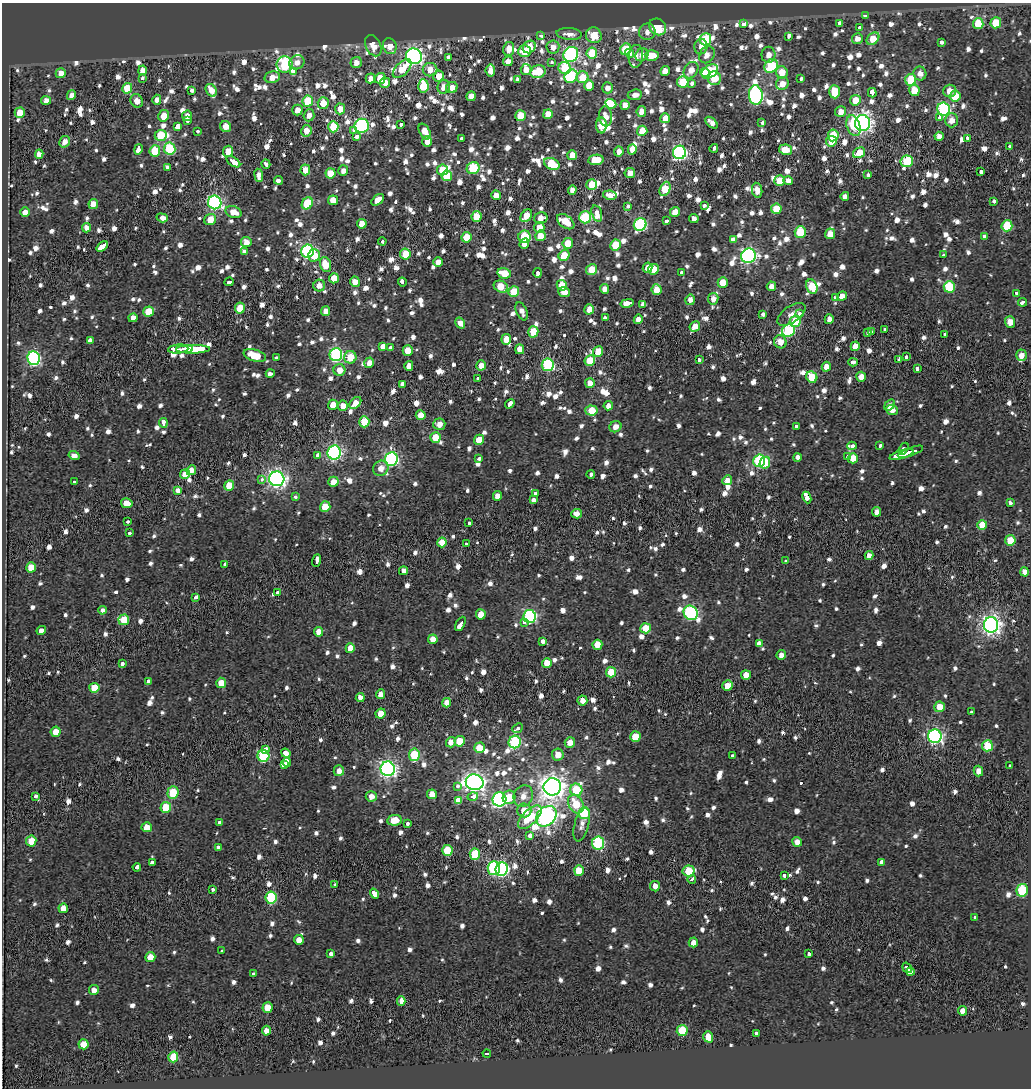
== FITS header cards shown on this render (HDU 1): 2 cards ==
NAXIS1  =                 1029
NAXIS2  =                 1086

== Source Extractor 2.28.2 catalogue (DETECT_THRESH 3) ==
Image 1029 x 1086 px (HDU 1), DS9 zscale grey, 1 PNG px = 1 image px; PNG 1033 x 1090 px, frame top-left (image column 1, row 1086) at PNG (2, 3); each listed source drawn as its Kron ellipse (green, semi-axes under 4 px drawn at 4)
Background 0.179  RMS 1.1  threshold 3.25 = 3 sigma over >= 5 px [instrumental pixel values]
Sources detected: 1549; of the 1549, the 500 brightest by FLUX_AUTO listed and drawn (1049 fainter detections omitted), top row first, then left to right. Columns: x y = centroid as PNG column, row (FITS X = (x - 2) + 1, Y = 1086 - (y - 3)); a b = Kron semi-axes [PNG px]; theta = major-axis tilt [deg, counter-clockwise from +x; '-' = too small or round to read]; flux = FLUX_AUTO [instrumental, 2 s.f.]
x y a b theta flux
865 15 4 3 - 1500
840 23 3 3 - 1100
996 23 5 5 - 2800
744 24 4 3 - 1600
978 24 5 5 - 2600
658 27 9 8 - 2900
859 27 4 3 - 750
647 32 8 8 - 530
569 34 13 6 -5 710
541 35 4 3 - 1300
594 35 8 7 - 1700
789 36 4 3 - 670
706 39 6 5 - 3600
857 39 5 5 - 670
873 39 7 5 41 1800
941 42 4 3 - 1200
373 46 11 7 -64 1100
390 46 8 6 -68 970
529 47 7 5 42 1600
553 47 6 6 - 710
701 47 7 6 - 570
509 49 7 5 79 990
626 49 6 5 - 3800
524 51 6 6 - 1400
592 53 5 5 - 2700
630 53 4 4 - 1200
571 54 8 7 - 18000
642 55 7 6 - 600
652 55 7 5 -2 1400
707 55 9 7 57 630
768 55 8 7 - 670
414 56 8 7 - 24000
636 56 11 7 83 550
448 57 3 3 - 1400
508 61 5 5 - 570
297 62 8 6 32 580
552 62 3 3 - 520
356 63 6 5 - 670
285 65 8 8 - 8000
771 66 7 6 - 5500
565 68 6 6 - 2200
402 69 12 6 46 1900
143 70 5 4 - 710
430 70 7 6 - 1100
526 70 5 5 - 820
691 70 9 6 56 890
293 71 4 3 - 1500
490 71 6 5 - 730
665 71 5 4 - 740
710 71 9 6 34 4100
538 72 8 6 19 2500
705 72 4 4 - 1600
782 72 6 6 - 1300
61 73 5 5 - 910
920 73 7 6 - 640
439 76 5 5 - 980
571 76 7 6 - 6500
272 77 8 6 13 850
582 77 6 5 - 1600
142 78 3 3 - 1300
370 78 5 4 - 500
380 78 5 5 - 1800
714 78 7 6 - 1900
801 79 4 3 - 740
517 80 3 3 - 1400
911 80 6 5 - 2500
683 82 5 5 - 2700
385 83 5 5 - 800
782 83 7 6 - 760
692 84 4 3 - 2300
589 85 5 5 - 1300
423 86 7 5 -87 3500
444 87 7 6 - 860
452 87 6 5 - 680
127 88 5 5 - 2400
607 88 5 5 - 540
211 90 7 5 -56 900
914 90 6 5 - 1600
192 91 3 3 - 1800
950 91 6 6 - 820
835 92 7 5 -88 2300
872 93 5 3 - 8900
71 95 5 4 - 540
635 95 7 5 8 530
756 95 10 7 -85 18000
471 96 5 4 - 700
955 96 5 5 - 1700
46 100 5 4 - 690
157 100 5 4 - 510
855 100 5 5 - 1500
137 101 7 6 - 680
308 101 5 5 - 4100
323 103 6 5 - 1000
611 104 6 4 -25 10000
625 105 5 5 - 660
340 109 5 5 - 960
944 109 6 6 - 11000
297 110 5 5 - 670
641 111 5 4 - 640
841 112 5 5 - 660
20 113 5 5 - 1200
548 114 5 4 - 1100
309 115 6 5 - 570
164 116 6 5 - 1300
187 116 5 5 - 500
521 116 5 5 - 2300
606 116 10 6 -82 640
665 118 5 5 - 810
939 118 3 3 - 830
187 120 4 3 - 760
952 120 7 6 - 770
712 123 7 4 -42 530
761 123 3 3 - 4200
863 123 8 7 - 37000
401 125 3 3 - 890
601 125 8 5 90 1600
226 126 6 5 - 930
362 126 7 7 - 15000
853 126 10 6 -70 2100
178 127 4 4 - 5000
333 127 5 5 - 2600
354 130 4 3 - 990
197 131 3 3 - 890
306 131 6 5 - 870
642 131 5 5 - 1500
425 132 9 5 -60 950
161 135 6 5 - 2400
833 135 6 5 - 2400
939 136 4 4 - 660
356 137 4 3 - 1500
967 138 3 3 - 880
461 139 3 3 - 820
427 141 5 4 - 690
831 141 5 5 - 1100
64 142 6 5 - 570
1009 146 4 3 - 580
714 148 4 3 - 1100
138 149 5 3 - 4100
170 149 6 6 - 4800
632 149 5 4 - 970
786 150 7 5 -11 1500
155 151 5 5 - 3600
228 151 6 5 - 1300
619 151 5 4 - 600
679 152 7 6 - 18000
859 153 6 5 - 1900
39 154 4 4 - 550
572 155 5 5 - 900
596 160 8 5 8 1900
907 161 6 6 - 4600
233 162 8 3 -35 4100
266 164 5 3 - 1200
552 164 8 5 -22 2800
167 167 3 3 - 1100
473 168 6 6 - 5000
305 170 5 5 - 1000
442 170 5 5 - 1800
343 171 5 5 - 530
981 171 4 3 - 2000
330 173 5 5 - 1600
630 173 5 5 - 750
868 174 3 3 - 1100
259 175 6 4 -83 600
447 176 5 5 - 2700
278 180 4 3 - 1700
780 181 5 5 - 1400
788 181 5 4 - 570
592 185 5 5 - 2000
665 189 7 5 67 2300
572 190 5 4 - 620
757 190 8 5 -79 680
496 195 5 4 - 930
610 195 7 4 -10 610
845 196 4 4 - 510
333 200 5 5 - 1000
378 200 7 4 40 740
994 201 3 3 - 1400
215 202 7 6 - 17000
307 203 6 5 - 2900
93 204 5 5 - 770
628 206 3 3 - 1400
704 206 4 3 - 890
776 209 5 5 - 2200
25 212 4 4 - 650
233 212 8 6 -20 1100
675 212 5 5 - 1400
597 213 8 5 -73 1300
526 216 7 5 53 1500
476 217 5 5 - 1500
585 217 6 6 - 6100
162 218 6 4 -19 1200
541 218 7 5 14 700
694 219 5 4 - 500
210 220 6 5 - 1300
667 221 4 3 - 920
566 222 10 6 -36 1400
362 224 5 4 - 1100
640 225 6 6 - 10000
1007 226 5 5 - 3100
86 228 5 4 - 630
539 228 5 5 - 1100
800 232 6 5 - 3900
830 234 5 5 - 870
540 236 5 5 - 1300
984 236 3 3 - 1700
466 237 5 5 - 1900
524 237 6 6 - 3600
733 239 4 4 - 840
382 241 4 3 - 580
246 242 5 5 - 650
568 243 5 5 - 1500
524 244 5 4 - 580
615 245 5 5 - 2500
102 247 6 3 37 9100
307 251 6 6 - 14000
244 252 4 3 - 2900
405 254 5 5 - 2400
314 255 6 6 - 1200
564 255 6 5 - 1600
944 255 3 3 - 540
748 256 7 7 - 22000
438 262 5 4 - 570
325 265 7 5 -73 1800
648 268 5 4 - 870
654 269 5 5 - 1800
592 270 6 5 - 1900
504 273 7 5 -12 1400
538 273 5 3 - 900
681 273 3 3 - 2200
334 278 5 5 - 1400
229 282 4 3 - 1300
355 282 5 5 - 730
402 282 4 3 - 1700
723 283 5 5 - 1400
562 285 5 5 - 1700
319 286 6 6 - 670
771 286 5 4 - 570
501 287 7 5 -29 1900
812 287 7 5 -65 2300
949 287 6 5 - 4200
605 289 5 4 - 640
657 290 5 5 - 1200
514 292 5 5 - 2400
564 292 6 5 - 810
1016 293 3 3 - 1300
842 296 5 4 - 630
835 297 3 3 - 590
713 299 6 5 - 530
690 300 5 4 - 510
1022 302 4 3 - 1200
627 303 6 3 13 4300
643 304 4 3 - 4000
240 308 5 5 - 1500
589 309 5 4 - 910
326 311 5 4 - 710
522 311 9 5 -66 510
149 312 5 5 - 2000
762 314 3 3 - 690
791 314 16 8 35 730
800 314 4 3 - 1200
133 318 4 4 - 580
605 318 3 3 - 1200
638 319 5 4 - 580
829 319 5 4 - 600
795 321 6 5 - 2200
1010 322 5 5 - 1000
460 323 6 4 -55 810
695 326 5 5 - 850
885 329 3 3 - 930
788 331 7 6 - 8400
533 332 6 5 - 2000
867 332 3 3 - 1300
871 332 3 3 - 980
945 334 4 3 - 750
506 339 5 5 - 1100
90 340 4 4 - 1500
780 342 7 6 - 760
855 346 5 4 - 750
383 347 4 3 - 11000
390 347 3 3 - 1500
178 349 10 4 5 27000
184 349 8 3 1 24000
193 349 17 4 1 43000
520 349 5 4 - 820
408 351 5 5 - 1300
598 351 5 5 - 1500
336 355 6 6 - 13000
1021 355 5 5 - 690
255 356 11 6 -16 2000
350 357 6 6 - 1900
906 357 3 3 - 880
34 358 7 6 - 15000
276 358 4 3 - 520
699 359 4 3 - 860
899 359 3 3 - 3300
590 360 5 5 - 2200
853 362 4 3 - 1600
369 363 5 5 - 590
481 365 5 5 - 760
548 365 6 6 - 9400
409 366 5 4 - 570
826 367 5 4 - 660
917 369 4 3 - 1000
339 370 6 6 - 880
270 374 4 3 - 1500
812 377 6 5 - 2200
861 377 5 5 - 950
478 379 3 3 - 1200
590 383 5 5 - 930
402 384 4 3 - 2500
355 403 7 4 47 910
510 404 5 3 - 2000
333 405 5 5 - 1100
889 405 6 4 58 510
343 406 5 5 - 780
608 406 4 4 - 520
892 410 6 5 - 700
591 411 6 5 - 2100
421 415 5 5 - 940
364 422 5 5 - 2500
163 423 5 3 - 2300
439 424 6 5 - 710
796 426 3 3 - 530
615 427 6 5 - 630
435 437 5 5 - 1900
479 440 5 5 - 1500
852 446 5 3 - 970
880 446 4 3 - 520
904 449 6 4 57 840
334 452 7 6 - 19000
910 452 13 3 20 6900
902 454 12 3 17 6900
74 456 5 4 - 520
318 456 3 3 - 10000
797 457 4 3 - 1800
847 457 3 3 - 830
853 458 5 5 - 1200
391 459 7 6 - 17000
479 459 4 3 - 910
759 461 6 6 - 9600
765 463 6 5 - 1800
381 468 8 7 - 720
191 470 5 4 - 640
185 474 5 5 - 660
591 475 4 3 - 1300
277 479 7 7 - 35000
262 480 3 3 - 920
727 480 5 4 - 590
74 482 4 3 - 820
333 482 5 5 - 1100
229 486 5 5 - 1700
178 490 4 4 - 870
535 493 3 3 - 960
497 496 5 4 - 660
296 497 3 3 - 1000
807 497 6 3 -67 4400
533 500 3 3 - 7200
127 503 6 5 - 880
1010 503 3 3 - 800
325 507 5 5 - 2200
877 512 4 4 - 500
577 514 5 4 - 710
128 521 3 3 - 620
469 523 3 3 - 1000
982 525 5 5 - 1400
130 533 3 3 - 1100
1010 540 5 5 - 1700
442 542 5 4 - 1400
466 544 3 3 - 630
869 556 5 4 - 550
317 560 6 3 71 3700
786 561 3 3 - 1100
225 564 3 3 - 690
31 567 5 5 - 1500
403 571 4 4 - 510
1024 572 5 4 - 630
277 592 3 3 - 660
195 597 4 3 - 1600
102 610 4 3 - 1200
691 613 7 6 - 14000
481 614 5 5 - 1100
529 616 6 6 - 15000
124 620 5 5 - 2100
524 622 4 3 - 600
460 624 8 3 62 4500
991 625 7 7 - 44000
646 628 5 5 - 2000
41 630 5 3 - 3000
319 632 5 4 - 680
433 639 5 4 - 850
542 641 4 3 - 1400
759 643 3 3 - 5000
597 645 5 5 - 1200
350 648 5 4 - 910
781 655 5 4 - 630
123 663 4 3 - 790
547 663 5 5 - 1100
611 672 5 5 - 2300
746 675 5 5 - 940
148 681 4 3 - 1300
221 683 5 5 - 1200
727 686 5 5 - 1300
94 688 5 5 - 2000
381 694 5 4 - 530
360 697 4 4 - 700
582 700 5 5 - 570
446 703 5 4 - 820
939 707 5 5 - 1300
971 712 3 3 - 580
380 714 5 5 - 1100
517 728 6 3 42 870
56 732 5 5 - 960
935 736 7 6 - 20000
635 737 5 5 - 2000
460 741 5 5 - 2100
451 742 5 5 - 740
515 742 6 6 - 7100
570 743 5 5 - 860
987 746 5 5 - 3600
479 748 5 5 - 1500
265 750 4 3 - 1100
286 753 5 4 - 3900
414 755 6 5 - 4400
558 755 6 6 - 840
733 755 4 3 - 1200
263 756 6 6 - 8200
287 762 5 3 - 5200
284 765 4 3 - 6200
1009 766 3 3 - 620
388 769 7 7 - 30000
339 771 5 5 - 590
978 771 5 5 - 630
475 782 9 8 - 51000
457 786 4 3 - 630
552 787 9 8 - 73000
576 790 6 6 - 2900
173 793 6 5 - 3200
432 794 5 5 - 820
35 796 4 3 - 750
371 796 5 5 - 570
473 796 5 4 - 1000
523 796 11 9 65 840
509 797 7 6 - 1800
499 799 7 7 - 15000
458 801 4 3 - 50000
576 804 10 7 -61 2300
166 807 5 5 - 2200
524 810 7 7 - 1300
584 813 6 6 - 4600
546 816 12 9 45 40000
530 817 15 7 45 2900
395 820 7 5 11 1300
220 823 4 3 - 1100
407 823 3 3 - 1300
582 824 17 7 75 530
147 827 5 5 - 890
530 836 4 3 - 2800
31 841 5 5 - 2100
797 842 5 5 - 630
598 843 6 6 - 7500
218 847 3 3 - 940
447 850 5 5 - 2400
475 854 5 5 - 3900
882 862 4 4 - 7200
152 863 3 3 - 4700
137 867 4 3 - 1900
494 868 7 6 - 9600
502 869 7 6 - 13000
579 870 5 5 - 1500
689 871 6 5 - 3700
784 876 4 3 - 790
692 879 4 3 - 4300
335 885 3 3 - 700
655 886 5 5 - 520
212 889 3 3 - 720
1022 890 6 5 - 5600
374 894 5 3 - 15000
271 898 6 5 - 5900
63 908 5 4 - 950
974 917 3 3 - 1200
299 940 5 4 - 810
693 942 5 4 - 680
222 951 3 3 - 660
331 954 4 3 - 1000
809 954 4 3 - 1100
150 957 5 5 - 1200
907 968 5 3 - 8600
910 972 4 4 - 6000
253 974 3 3 - 570
94 990 5 5 - 540
401 1001 5 4 - 730
267 1008 5 5 - 1300
962 1011 5 4 - 640
682 1030 5 5 - 3100
266 1031 5 4 - 730
757 1033 4 3 - 1400
708 1037 6 5 - 1100
83 1044 5 5 - 1200
487 1053 4 3 - 1500
173 1057 5 5 - 2300
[1049 fainter detections neither listed nor drawn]